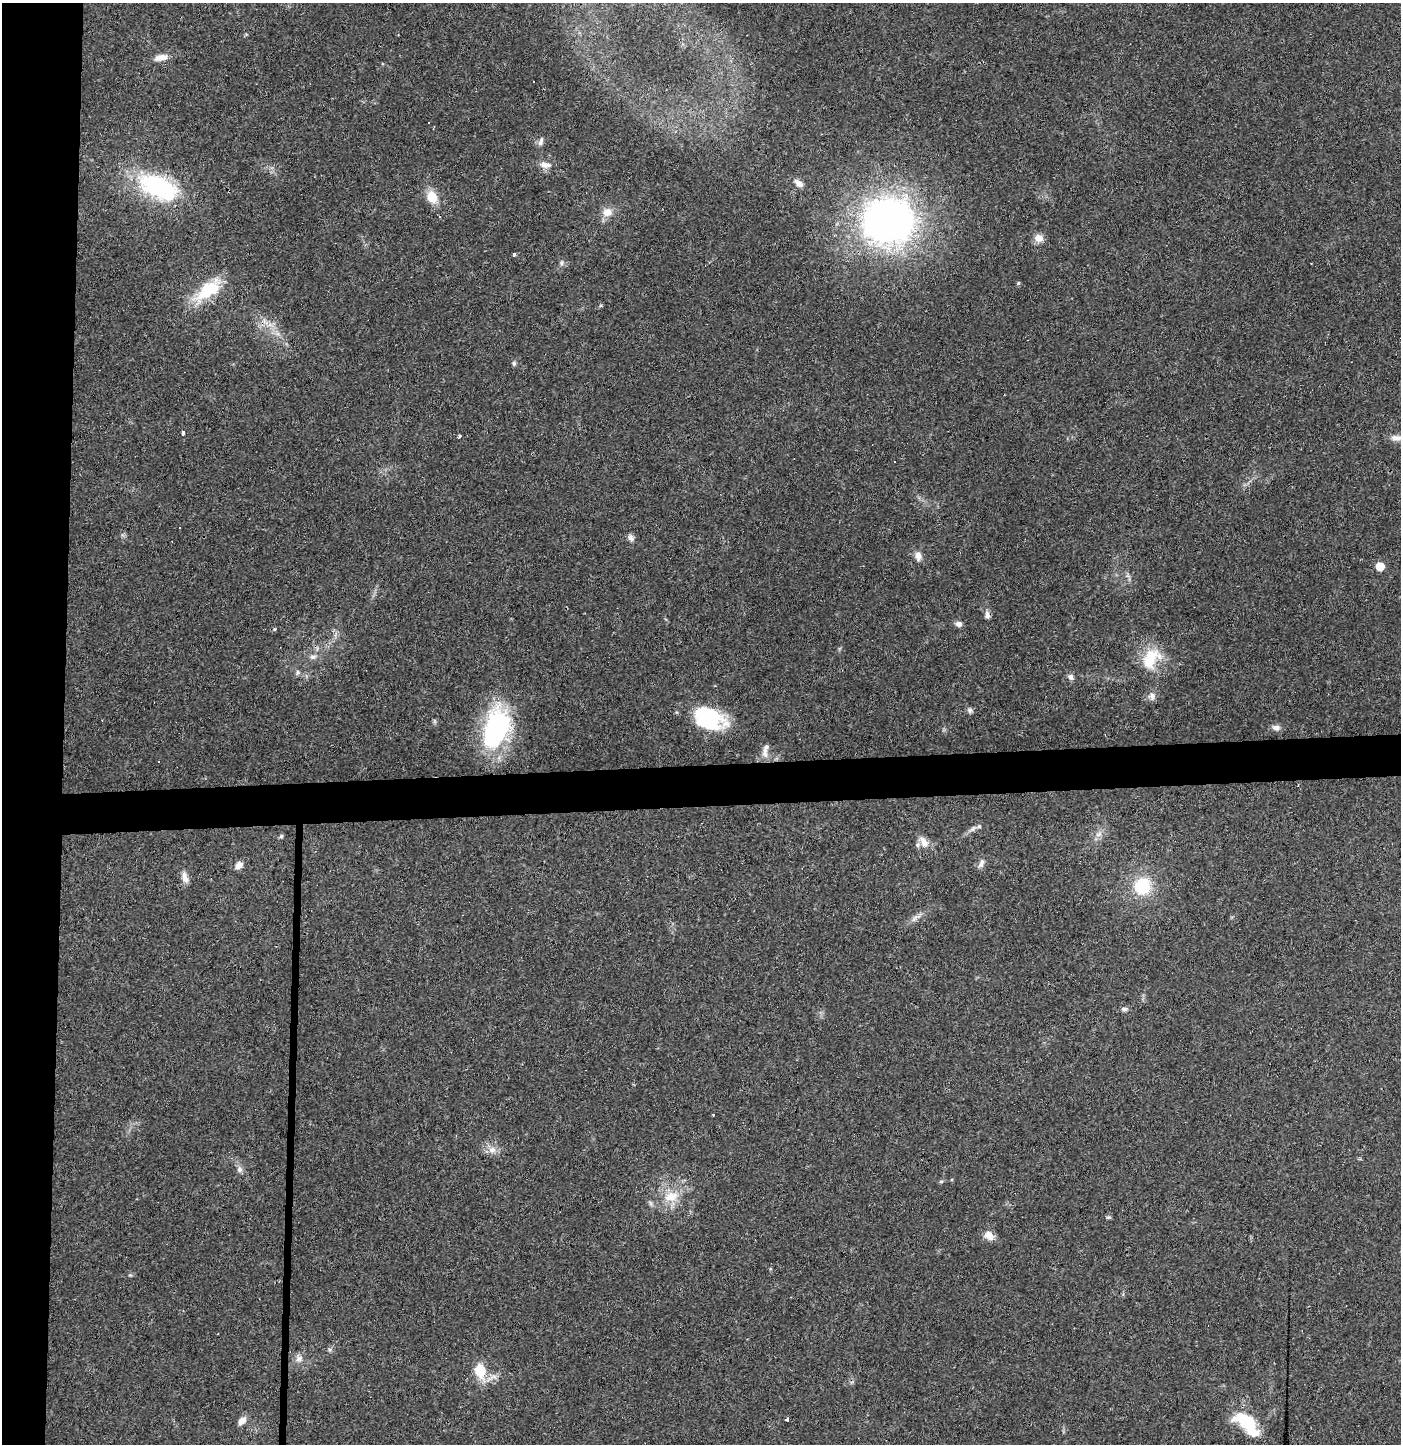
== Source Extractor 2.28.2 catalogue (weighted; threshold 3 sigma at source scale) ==
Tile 4 of 3 x 3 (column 1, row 2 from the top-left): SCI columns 1-1399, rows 1509-2950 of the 4202 x 4458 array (HDU 1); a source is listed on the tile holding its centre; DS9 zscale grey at full resolution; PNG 1403 x 1446 px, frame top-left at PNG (2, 3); no overlay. Shown black and unused: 7% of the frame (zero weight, under 3 of 4 exposures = <1% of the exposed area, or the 3 px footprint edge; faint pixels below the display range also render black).
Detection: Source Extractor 2.28.2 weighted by HDU 2 'WHT'; one run over the whole footprint, this tile lists its part. Background 0.0468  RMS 0.0038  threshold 0.0169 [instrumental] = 3 sigma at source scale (4.5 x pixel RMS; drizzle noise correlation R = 1.50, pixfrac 1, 0.0396/0.0396 arcsec/px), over >= 5 px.
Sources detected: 68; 3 inside a brighter object's white glare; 4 cosmic-ray / hot-pixel residue — not listed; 1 inside a brighter listed object's ellipse — not listed separately; the other 60 listed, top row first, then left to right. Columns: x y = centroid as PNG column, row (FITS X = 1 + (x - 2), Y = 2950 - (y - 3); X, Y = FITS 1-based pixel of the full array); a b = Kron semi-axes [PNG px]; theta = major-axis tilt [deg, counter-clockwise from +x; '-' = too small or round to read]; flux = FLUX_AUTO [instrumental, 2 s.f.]
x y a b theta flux
161 57 17 8 12 3.3
533 81 2 2 - 0.24
541 141 12 6 74 1.5
545 165 17 8 -8 2.8
799 183 12 8 -38 2.2
158 187 49 26 -24 45
432 197 15 11 -67 6.6
607 212 13 12 - 3.8
888 221 51 45 4 180
1039 238 11 10 - 3
514 254 3 3 - 1.3
561 263 9 5 76 1
1018 283 5 4 - 0.45
208 290 41 17 37 17
265 321 12 5 -66 2
514 363 6 6 - 0.75
183 433 4 3 - 3.7
459 436 3 3 - 1.5
1396 438 16 8 -3 2.6
179 528 3 2 - 0.26
631 538 10 7 -57 1.4
918 556 12 8 -82 2.4
1380 566 6 5 - 9.2
987 615 10 7 -77 1.4
959 624 9 7 -8 1.5
275 629 5 4 - 0.56
313 657 10 6 11 1.4
1150 659 32 19 73 13
298 672 7 5 -89 0.92
1071 677 8 7 - 1.4
1152 696 12 10 -75 2.1
970 710 7 6 - 1
710 715 41 19 -36 23
496 728 43 24 72 58
1276 728 10 7 -9 1.8
765 752 18 7 -87 2.5
973 829 11 5 54 1.2
1099 834 10 5 26 1.6
281 836 6 5 - 0.66
924 842 17 9 -66 3.6
981 863 13 7 68 1.8
239 865 10 7 39 2.4
185 877 15 8 -73 2.6
1142 886 16 15 - 18
915 918 16 5 45 1.8
1124 1009 8 6 2 1.1
713 1115 3 2 - 0.33
492 1150 10 10 - 2.8
240 1169 9 7 -90 1.6
941 1182 6 4 20 0.51
671 1197 22 14 11 8.3
1109 1217 7 5 1 0.59
989 1235 13 10 -45 3.4
218 1334 3 2 - 0.33
330 1349 6 4 19 0.63
299 1359 11 9 4 2.2
480 1370 17 12 -77 10
787 1420 4 3 - 2.4
242 1421 11 7 52 2.8
1247 1421 31 16 -28 16